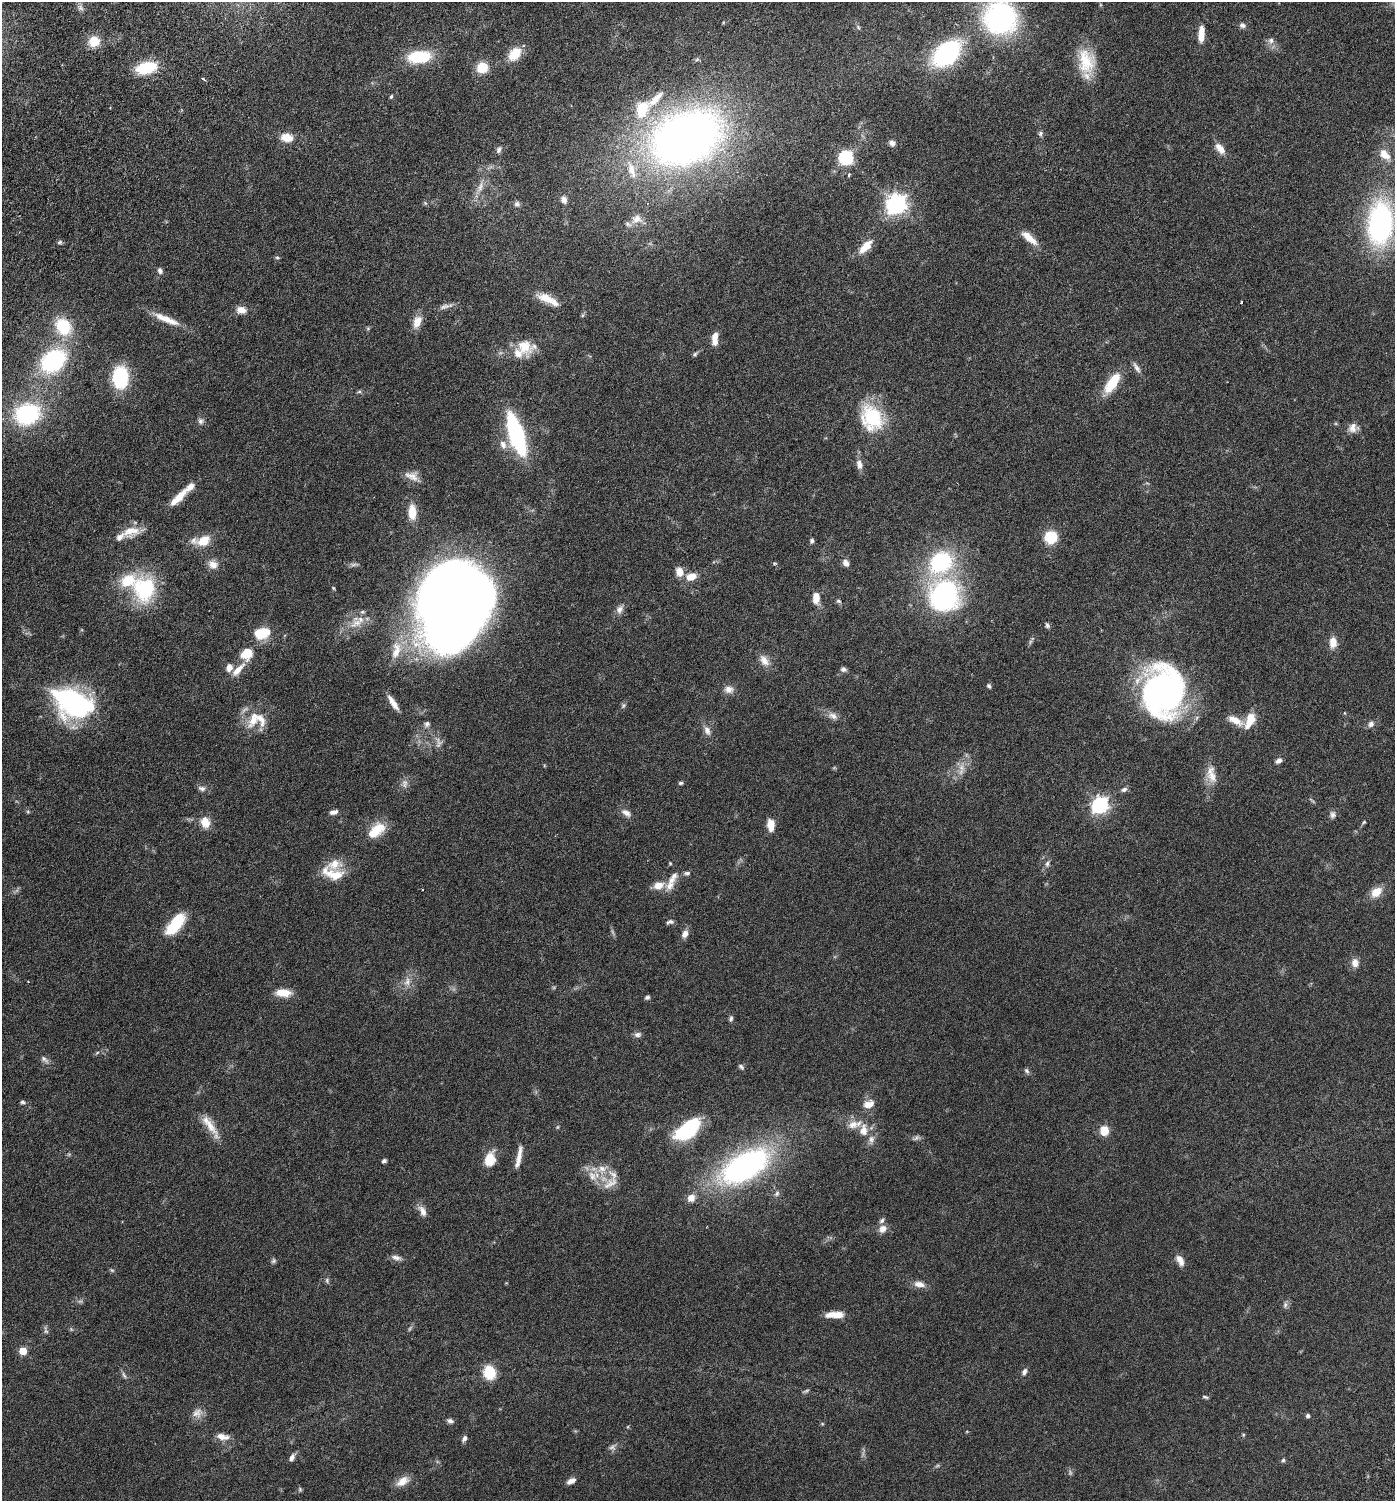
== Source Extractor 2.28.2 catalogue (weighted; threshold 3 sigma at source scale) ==
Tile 11 of 4 x 4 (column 3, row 3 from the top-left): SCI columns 3040-4432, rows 1597-3095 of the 6205 x 6192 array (HDU 1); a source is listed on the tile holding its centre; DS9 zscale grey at full resolution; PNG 1397 x 1503 px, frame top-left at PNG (2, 2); no overlay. Nothing masked; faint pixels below the display range render black.
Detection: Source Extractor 2.28.2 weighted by HDU 2 'WHT'; one run over the whole footprint, this tile lists its part. Background 0.0912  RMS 0.0046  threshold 0.0187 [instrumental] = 3 sigma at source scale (4.09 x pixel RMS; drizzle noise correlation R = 1.36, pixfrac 0.8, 0.05/0.05 arcsec/px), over >= 5 px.
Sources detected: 214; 11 too faint to see at this stretch — not listed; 18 inside a brighter listed object's ellipse — not listed separately; the other 185 listed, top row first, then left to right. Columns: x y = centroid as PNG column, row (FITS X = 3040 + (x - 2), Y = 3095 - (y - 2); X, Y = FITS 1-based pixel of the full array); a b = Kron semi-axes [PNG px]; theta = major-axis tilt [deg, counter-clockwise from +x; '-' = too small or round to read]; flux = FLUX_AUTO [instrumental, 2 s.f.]
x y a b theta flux
80 8 10 6 -45 1.4
1000 18 30 29 - 83
1242 25 7 6 - 1.4
858 27 7 4 -46 0.67
1201 34 18 7 86 5.2
1271 40 8 7 - 1.6
94 41 11 11 - 7.9
515 54 15 11 47 9
946 54 23 15 41 68
419 57 20 11 4 22
1086 61 32 20 -82 14
146 68 20 11 13 17
482 68 10 10 - 9.1
203 79 5 3 - 0.64
391 96 5 4 - 0.56
642 110 28 19 75 17
1040 133 7 6 - 0.93
686 137 57 39 24 350
287 138 14 10 -11 5.5
892 143 7 6 - 1.6
1220 148 16 9 -51 3.7
499 150 9 6 67 1.3
1384 154 16 10 -47 5
846 157 6 6 - 67
631 170 29 11 -74 9.2
849 175 4 3 - 0.85
480 187 18 8 68 3.7
564 200 9 7 -72 2
425 203 6 4 -45 0.56
517 204 8 8 - 1.2
897 204 8 7 - 230
637 219 17 13 11 4.2
1380 223 33 19 85 100
1029 238 24 8 -41 5.4
60 242 7 5 15 0.8
866 246 19 8 45 6.5
277 258 6 4 -1 0.54
160 271 8 6 -68 1.3
546 298 25 11 -19 5.9
1241 302 3 2 - 0.31
444 306 17 6 14 2
241 310 11 9 -5 3.3
583 315 6 4 70 0.57
167 319 36 8 -23 7
417 322 16 10 68 4.6
63 327 21 17 -54 17
368 328 6 4 19 0.53
715 339 15 7 86 4
524 346 24 18 -60 8.4
695 354 7 5 45 0.74
53 361 22 17 38 52
1137 368 17 6 -56 1.9
120 377 16 11 89 36
1112 383 29 12 56 11
359 392 6 4 1 0.65
27 414 19 15 17 48
872 418 34 26 -63 24
201 421 8 8 - 1.3
1353 428 13 10 82 2.9
516 434 31 10 -72 69
503 444 12 9 -68 2.9
859 464 13 8 -77 2.5
412 476 19 12 -17 3.7
180 496 16 8 49 5.7
412 512 16 9 -86 7.2
131 531 22 13 7 6.6
1050 537 14 13 - 10
203 541 15 10 28 7.3
812 541 5 4 - 0.93
941 562 32 26 47 37
846 563 9 7 -56 1.8
213 564 13 11 -29 3.2
679 572 12 9 -71 3.5
691 576 12 8 16 4.9
144 589 31 26 -89 31
945 595 28 27 - 76
816 598 12 7 -89 5
838 601 6 5 - 0.7
454 604 67 53 77 690
620 609 11 8 54 2.2
357 623 22 10 26 6.1
1047 625 7 5 -64 0.89
262 633 18 11 20 11
1333 643 13 9 88 4.1
396 650 27 12 79 8.7
246 654 9 8 - 11
764 660 17 10 -57 3.6
229 668 9 7 72 2.8
238 669 22 7 47 4.7
843 669 7 6 - 1.2
989 686 6 5 - 0.78
729 689 12 9 -4 2.7
1163 691 49 38 88 130
74 703 35 22 -25 83
393 703 20 6 -57 3.8
623 705 8 5 50 0.86
1344 713 5 3 - 0.32
833 716 15 8 -25 2.7
253 720 22 12 67 7.5
1235 720 23 9 -27 4.9
1250 720 20 10 66 6.9
427 724 9 7 47 1.2
1371 724 8 8 - 1.5
707 730 13 8 -67 2.4
1278 761 9 6 40 1.5
961 768 12 9 -81 3
1211 774 26 12 -80 5.6
405 783 12 7 -88 1.9
680 783 6 4 1 0.67
202 788 11 7 -17 1.5
1124 789 8 6 24 1.2
1100 805 7 6 - 130
28 812 5 5 - 0.52
334 812 10 5 13 1.6
626 813 13 7 -31 2.6
1333 815 10 7 86 1.4
205 822 13 11 -75 5
1364 822 5 4 - 0.5
771 825 12 7 -87 4.9
376 830 19 10 42 11
670 863 4 4 - 0.38
1047 863 10 6 67 1.3
687 873 8 6 1 1
335 875 25 12 -3 8.1
671 880 11 9 32 2.6
658 885 12 9 13 4.3
1376 892 14 10 41 5.5
177 921 22 13 41 13
670 922 9 5 11 1.1
685 934 10 7 62 2.3
1355 963 11 9 -80 2.9
407 981 14 9 75 3.4
283 993 19 9 -2 5.7
647 997 6 5 - 0.85
731 1018 7 5 81 0.89
638 1034 10 7 7 1.4
44 1059 13 6 -40 1.7
741 1067 8 5 -42 0.87
1026 1071 8 5 -50 0.9
23 1102 6 5 - 0.86
868 1104 14 10 17 4.1
209 1124 42 9 -58 6.7
853 1125 16 11 15 4.4
688 1129 31 15 38 27
863 1130 18 11 -90 5.4
1104 1130 8 7 - 7.6
916 1138 10 6 30 1.1
519 1157 30 6 79 3.9
489 1160 15 10 71 8.4
384 1161 5 4 - 1.1
745 1166 42 21 30 120
602 1169 15 12 33 5.2
592 1176 18 11 -57 5.5
610 1184 25 11 33 5.2
777 1193 8 6 58 1.1
691 1198 11 10 - 3.1
422 1211 16 8 -61 2.8
882 1229 11 9 50 2.7
396 1257 15 6 -12 1.9
1180 1260 14 8 -61 3.1
274 1261 7 6 - 0.85
112 1270 6 5 - 0.59
327 1280 8 5 -66 0.85
919 1284 15 8 -12 3.1
1285 1305 9 6 80 1.1
834 1315 20 6 1 5.9
46 1331 7 5 -44 0.87
23 1351 5 5 - 10
1024 1372 8 6 66 1.5
489 1373 12 10 -72 13
124 1375 11 4 -63 1
806 1391 10 4 24 0.73
1205 1397 7 3 -18 0.65
197 1413 15 12 32 3.3
1308 1416 4 4 - 1.1
450 1421 8 6 -19 1.2
822 1424 6 4 -1 0.42
1243 1435 5 4 - 0.45
223 1437 17 8 -9 3.6
464 1438 9 6 51 1.3
292 1457 10 6 59 1.7
1283 1460 5 5 - 0.73
402 1481 18 10 33 4.4
571 1481 11 6 26 2.1
300 1489 7 5 -70 0.59
Isophote crosses this tile's border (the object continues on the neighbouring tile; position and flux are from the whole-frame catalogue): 2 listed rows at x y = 1000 18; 1380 223